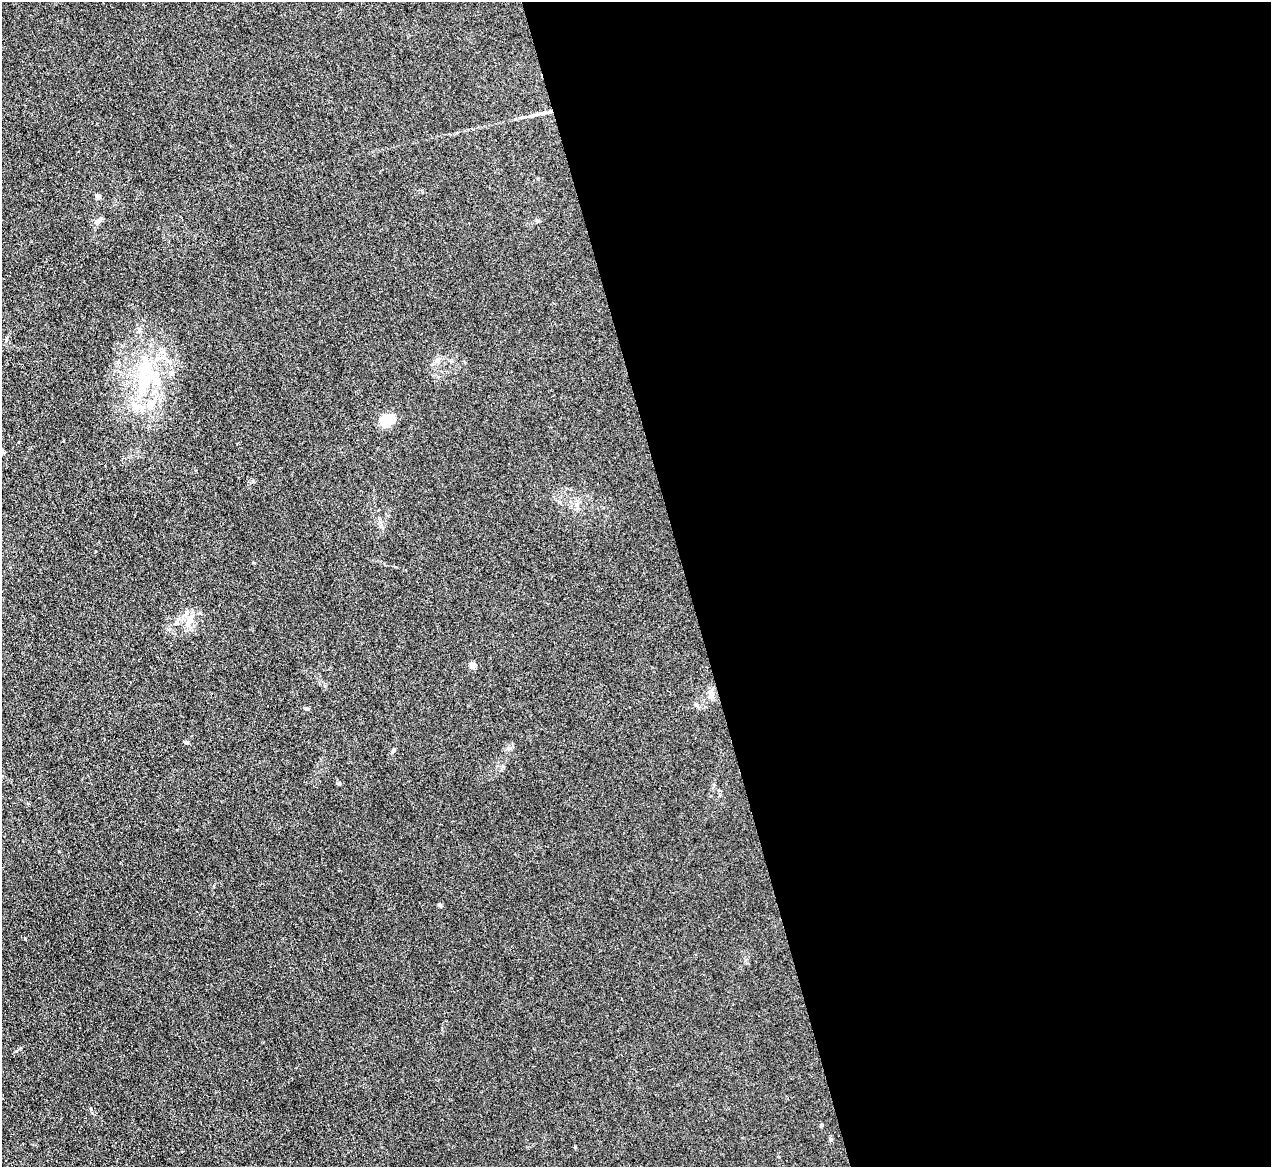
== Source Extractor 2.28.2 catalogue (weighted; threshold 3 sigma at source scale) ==
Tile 8 of 4 x 4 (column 4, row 2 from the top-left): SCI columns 3807-5075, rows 2470-3634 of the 5075 x 5060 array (HDU 1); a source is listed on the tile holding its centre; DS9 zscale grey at full resolution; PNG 1273 x 1169 px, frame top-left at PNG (2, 2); no overlay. Shown black and unused: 46% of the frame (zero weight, under 3 of 4 exposures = <1% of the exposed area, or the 3 px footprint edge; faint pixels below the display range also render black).
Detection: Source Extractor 2.28.2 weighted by HDU 2 'WHT'; one run over the whole footprint, this tile lists its part. Background 0.0195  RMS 0.0047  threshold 0.021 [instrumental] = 3 sigma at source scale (4.5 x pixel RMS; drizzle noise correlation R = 1.50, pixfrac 1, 0.05/0.05 arcsec/px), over >= 5 px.
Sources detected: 19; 4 inside a brighter listed object's ellipse — not listed separately; the other 15 listed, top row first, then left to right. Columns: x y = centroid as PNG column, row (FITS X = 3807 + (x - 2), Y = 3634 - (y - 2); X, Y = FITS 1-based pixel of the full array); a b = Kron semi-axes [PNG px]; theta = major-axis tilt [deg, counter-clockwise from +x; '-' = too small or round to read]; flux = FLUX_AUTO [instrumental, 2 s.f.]
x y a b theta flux
536 114 18 4 16 2.3
98 196 7 5 89 1.3
98 221 12 6 43 1.9
145 379 54 15 81 25
387 420 17 12 27 9.3
189 622 12 7 55 3.1
473 665 4 4 - 7
711 693 9 8 - 2.4
306 709 8 4 -16 0.77
186 742 6 4 71 0.58
508 748 7 4 19 0.84
393 751 7 4 46 0.72
338 783 6 3 -19 0.51
440 905 6 4 -47 0.64
831 1139 6 5 - 0.69
Unlisted compact peaks at least as high as the median listed source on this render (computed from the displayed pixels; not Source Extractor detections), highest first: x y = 16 1051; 821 1125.